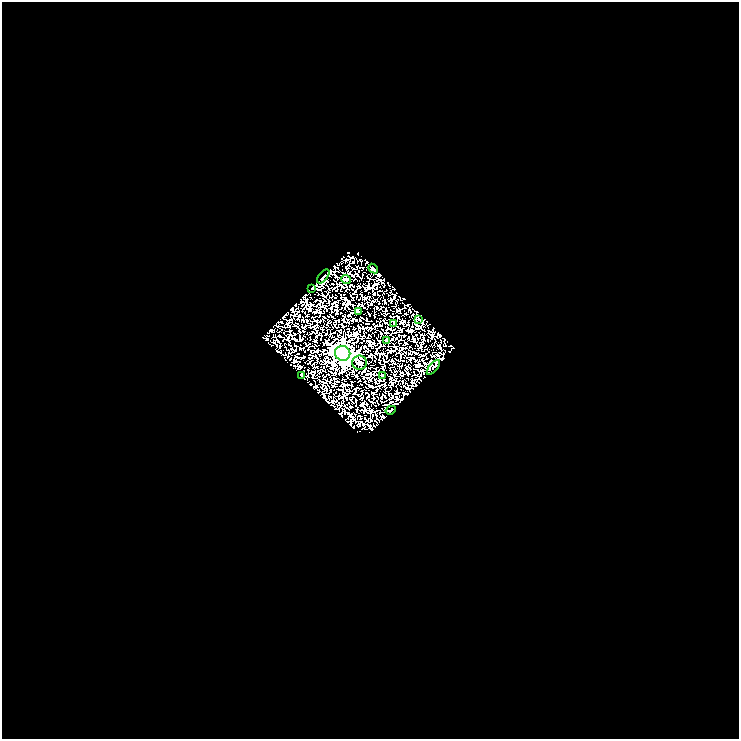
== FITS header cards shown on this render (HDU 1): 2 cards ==
NAXIS1  =                  737
NAXIS2  =                  737

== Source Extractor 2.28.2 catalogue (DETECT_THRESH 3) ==
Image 737 x 737 px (HDU 1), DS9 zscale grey, 1 PNG px = 1 image px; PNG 741 x 741 px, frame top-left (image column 1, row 737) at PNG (2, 2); each listed source drawn as its Kron ellipse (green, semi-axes under 4 px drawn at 4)
Background 0.0563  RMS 0.043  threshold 0.128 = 3 sigma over >= 5 px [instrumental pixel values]
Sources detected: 14; all 14 listed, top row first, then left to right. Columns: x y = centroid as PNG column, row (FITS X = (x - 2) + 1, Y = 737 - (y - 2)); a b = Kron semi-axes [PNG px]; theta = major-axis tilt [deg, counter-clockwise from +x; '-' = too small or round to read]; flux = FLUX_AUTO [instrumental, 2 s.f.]
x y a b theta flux
373 269 5 3 - 4
323 276 8 3 50 2.8
346 279 5 3 - 2.1
312 288 2 2 - 1.3
358 311 3 2 - 1.8
418 319 3 2 - 2.5
394 323 4 2 - 2.4
386 340 3 3 - 2.9
343 353 8 7 - 1800
360 363 7 7 - 8.4
433 367 9 3 50 3.7
302 375 4 3 - 3.2
382 376 4 3 - 10
391 410 5 2 - 2.4